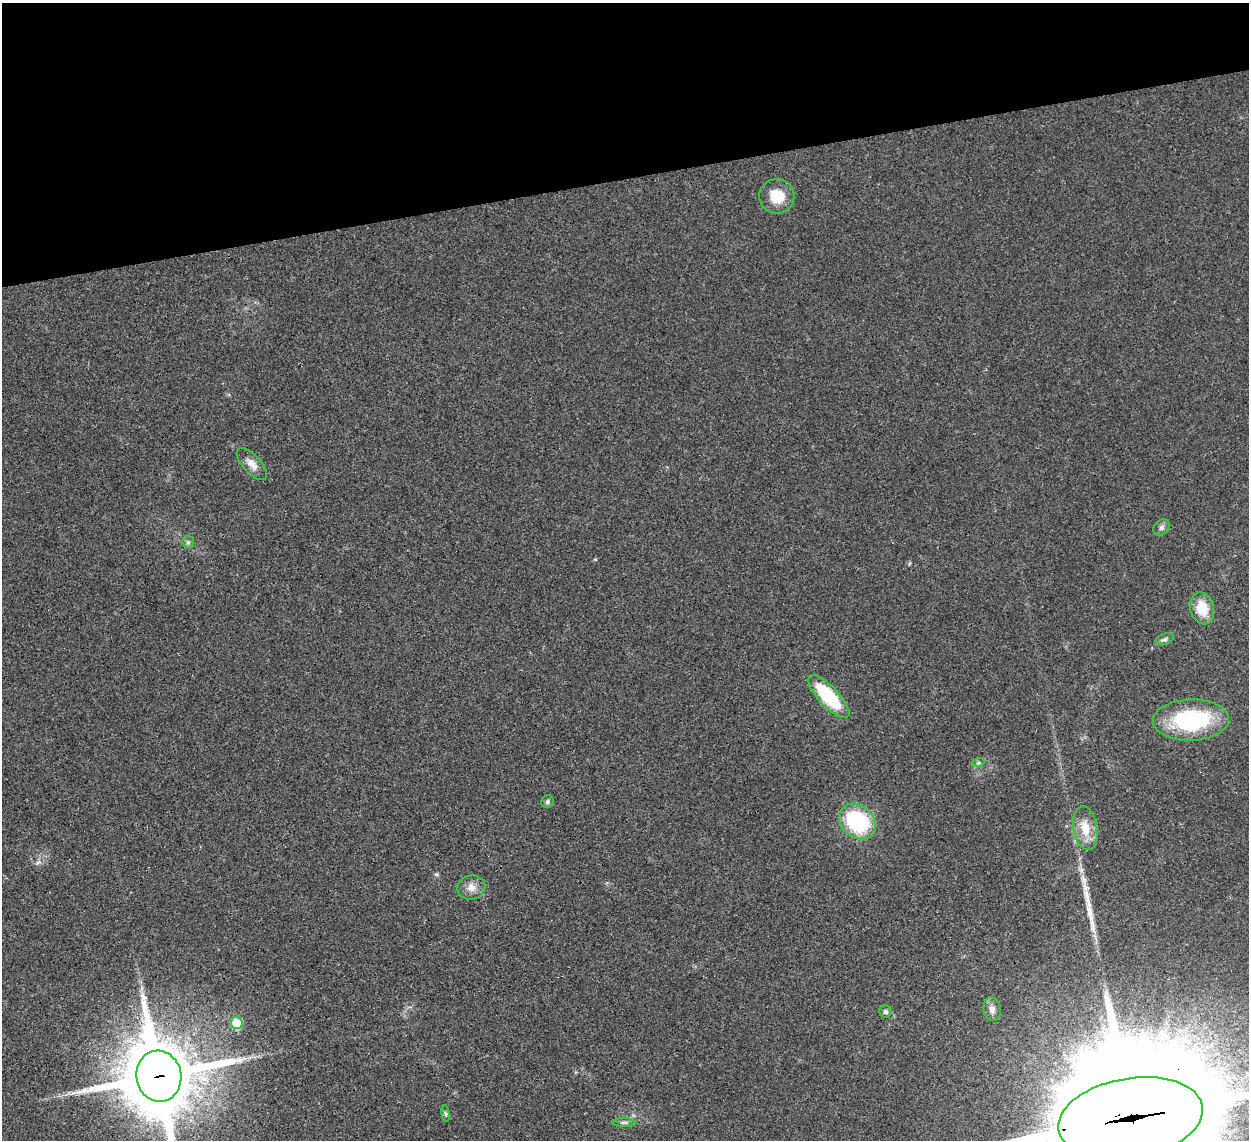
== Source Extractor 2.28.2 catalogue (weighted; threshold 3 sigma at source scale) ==
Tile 3 of 4 x 4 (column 3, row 1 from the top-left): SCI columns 2535-3781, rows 3707-4844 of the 5065 x 5020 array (HDU 1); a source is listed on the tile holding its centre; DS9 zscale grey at full resolution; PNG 1251 x 1142 px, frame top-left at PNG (2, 3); each listed source drawn as its Kron ellipse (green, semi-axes under 4 px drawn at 4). Shown black and unused: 15% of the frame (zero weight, under 3 of 4 exposures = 2% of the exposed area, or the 3 px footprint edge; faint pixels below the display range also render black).
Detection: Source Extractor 2.28.2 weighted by HDU 2 'WHT'; one run over the whole footprint, this tile lists its part. Background 0.0282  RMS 0.0046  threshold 0.0209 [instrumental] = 3 sigma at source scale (4.5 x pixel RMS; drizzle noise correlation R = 1.50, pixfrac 1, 0.05/0.05 arcsec/px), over >= 5 px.
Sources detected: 21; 1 long thin detection or spike segment (spike, bleed or trail) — neither listed nor drawn; the other 20 listed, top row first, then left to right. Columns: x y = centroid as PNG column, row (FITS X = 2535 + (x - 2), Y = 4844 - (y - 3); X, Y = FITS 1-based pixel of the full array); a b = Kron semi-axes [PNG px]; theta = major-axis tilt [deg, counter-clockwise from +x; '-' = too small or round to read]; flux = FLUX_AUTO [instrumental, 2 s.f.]
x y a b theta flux
777 196 17 17 - 11
252 464 20 9 -48 4
1161 527 9 7 47 1.5
188 542 6 6 - 0.95
1202 608 16 12 -75 9.5
1164 639 9 5 18 1.3
829 697 28 10 -47 31
1191 720 38 20 2 46
978 763 6 4 18 0.81
547 802 7 6 - 0.98
857 822 20 16 -40 41
1085 828 22 12 -81 8.5
471 887 14 12 14 3.9
992 1009 12 9 -79 2.6
886 1012 6 6 - 1.1
237 1023 6 6 - 12
159 1076 25 22 -80 4300
445 1114 8 4 -81 0.77
1131 1118 73 40 10 36000
624 1122 11 4 0 1.2
Overlapping masked pixels (flux is a lower limit): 2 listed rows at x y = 159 1076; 1131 1118
Isophote crosses this tile's border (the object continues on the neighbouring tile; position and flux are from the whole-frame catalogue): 2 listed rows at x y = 159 1076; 1131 1118